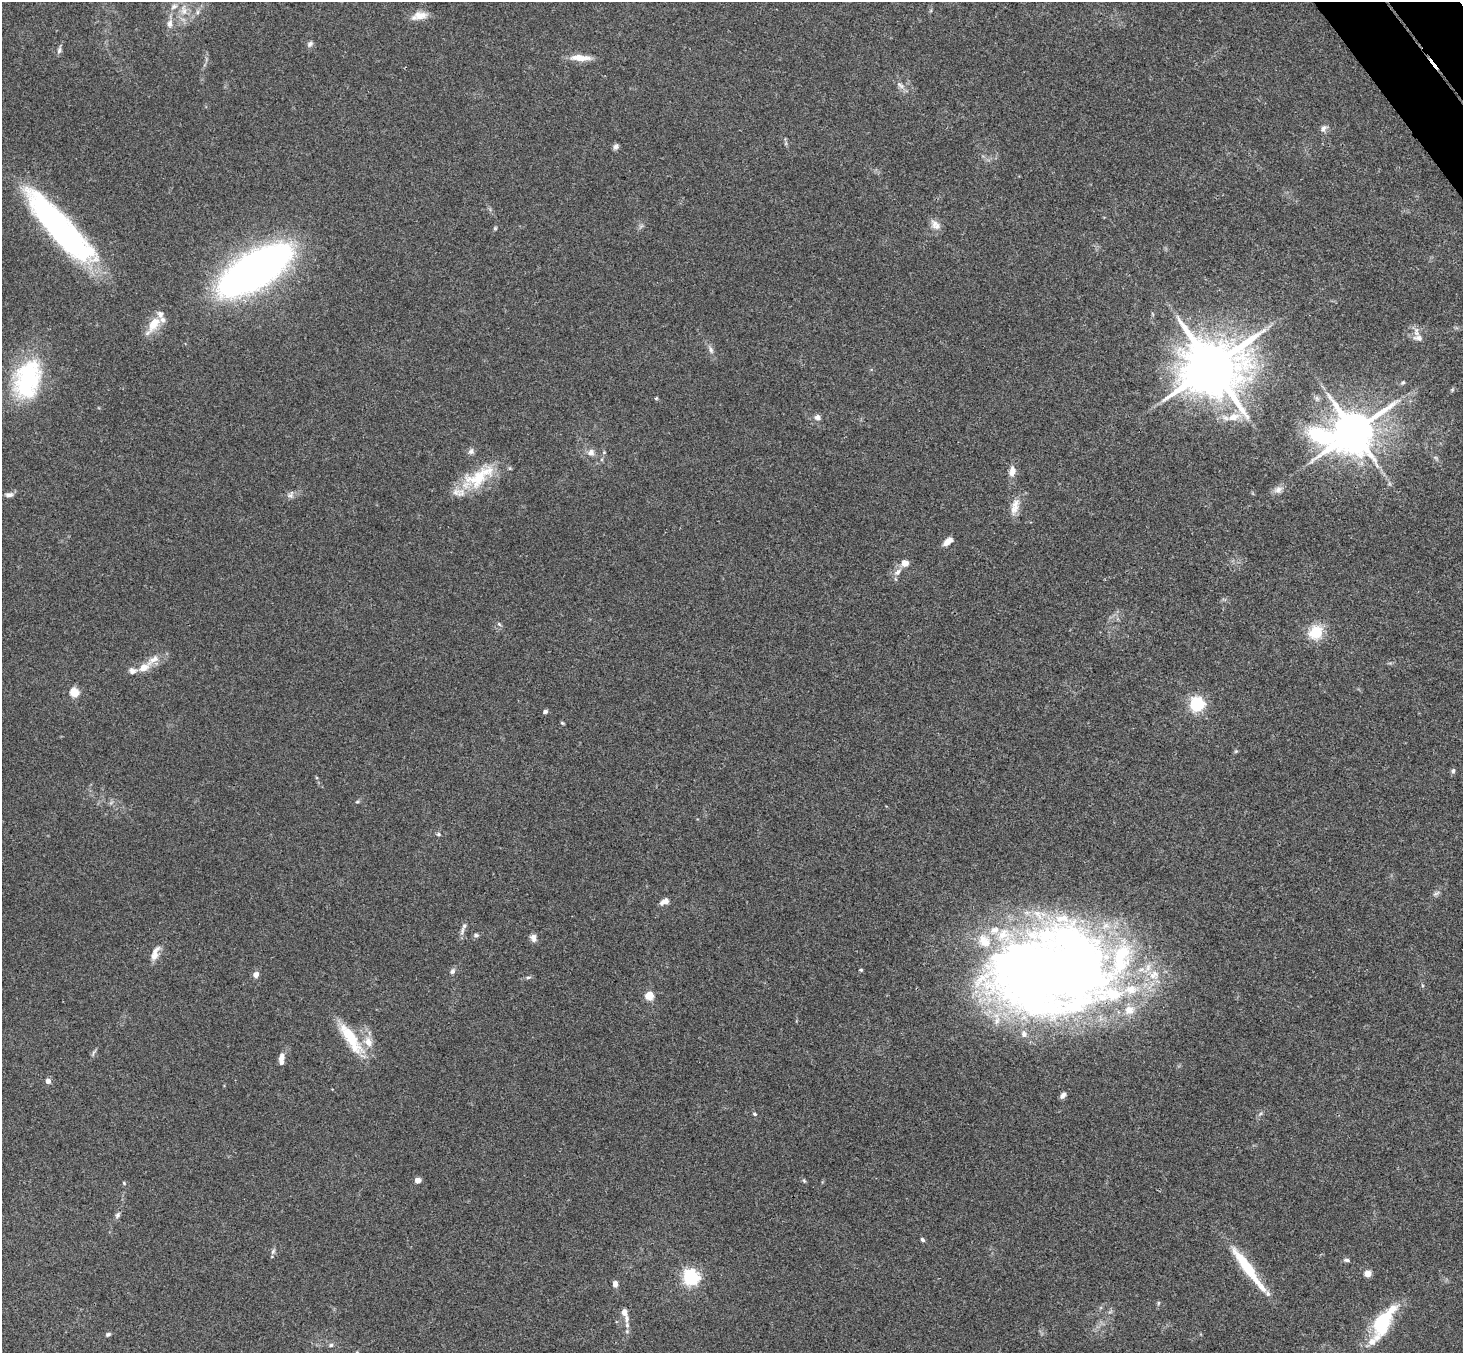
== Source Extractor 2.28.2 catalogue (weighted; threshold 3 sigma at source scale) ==
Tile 10 of 4 x 4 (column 2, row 3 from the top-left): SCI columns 1515-2975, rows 1682-3032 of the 5946 x 5927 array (HDU 1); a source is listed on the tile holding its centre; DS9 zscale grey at full resolution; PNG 1465 x 1355 px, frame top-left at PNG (2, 2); no overlay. Shown black and unused: <1% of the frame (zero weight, under 3 of 4 exposures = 6% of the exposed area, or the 3 px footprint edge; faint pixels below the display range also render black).
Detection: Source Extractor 2.28.2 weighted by HDU 2 'WHT'; one run over the whole footprint, this tile lists its part. Background 0.208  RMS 0.0083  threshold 0.0373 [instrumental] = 3 sigma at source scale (4.5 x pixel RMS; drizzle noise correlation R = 1.50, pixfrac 1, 0.05/0.05 arcsec/px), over >= 5 px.
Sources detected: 101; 1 inside a brighter object's white glare — not listed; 17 inside a brighter listed object's ellipse — not listed separately; the other 83 listed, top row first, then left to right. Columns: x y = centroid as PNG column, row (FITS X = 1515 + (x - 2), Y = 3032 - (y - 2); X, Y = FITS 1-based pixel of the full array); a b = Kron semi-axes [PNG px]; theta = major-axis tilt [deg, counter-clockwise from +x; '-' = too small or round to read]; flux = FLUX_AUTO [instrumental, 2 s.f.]
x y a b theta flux
174 6 11 7 26 4.7
184 10 18 9 -87 10
197 12 7 4 89 1.7
419 16 22 10 12 9.4
170 24 11 7 89 4.7
310 44 8 6 33 2.4
59 50 10 6 81 2.3
580 58 26 7 -2 11
900 85 14 6 -37 3.8
1323 128 11 7 57 3.3
616 147 8 6 47 2.5
934 224 13 10 90 6.1
495 228 5 4 - 1
61 229 88 21 -47 240
255 270 48 20 32 670
153 324 22 9 59 17
1418 338 14 11 -10 5.9
711 350 11 6 -65 3.4
1212 366 18 15 22 6400
27 379 49 31 74 87
1403 383 6 4 34 1.3
1452 390 6 4 46 1.2
817 417 8 7 - 3.1
1233 417 15 9 14 11
1354 431 17 12 14 3300
471 451 9 7 48 2.8
591 452 10 9 - 4.8
1435 457 7 4 -19 1.4
1012 471 14 8 80 6.6
479 477 48 20 32 40
1278 490 12 9 29 5
9 495 10 6 4 3.1
291 495 11 8 59 3.4
1015 507 25 10 76 9.4
948 541 13 7 38 5.5
905 563 5 4 - 14
897 572 12 7 42 4.6
499 624 6 4 -45 1.4
1316 632 20 17 52 21
144 667 20 10 33 11
74 693 5 5 - 43
1197 704 6 6 - 200
545 711 5 4 - 2.2
562 723 5 4 - 0.99
1236 751 6 4 43 1
1453 771 7 5 79 1.8
357 802 6 4 2 1
438 834 6 5 - 1.4
1436 893 11 5 30 2.3
665 902 10 6 23 5.5
464 926 10 6 55 3
476 935 6 5 - 2.1
533 938 10 8 -64 3.9
155 953 21 8 69 7.4
861 970 4 3 - 0.96
452 971 8 6 65 2.4
1054 971 132 76 2 1000
256 975 6 6 - 4.9
528 977 8 4 8 1.5
649 995 7 7 - 14
350 1037 48 14 -53 33
94 1053 11 4 67 1.8
281 1059 14 6 84 6.3
48 1081 4 4 - 6.5
1063 1095 9 6 56 3.5
754 1114 6 4 -41 1.2
418 1180 5 4 - 7.3
804 1181 6 5 - 1.2
124 1183 5 4 - 0.95
117 1215 9 6 66 2.4
922 1239 6 4 -46 1.6
273 1251 9 5 65 1.9
1346 1260 8 5 -7 1.8
1247 1267 59 10 -54 41
1367 1273 5 4 - 18
691 1277 6 6 - 270
615 1284 6 5 - 4.2
1158 1303 5 4 - 1.2
624 1312 8 6 -82 5.4
1382 1322 32 17 66 49
108 1334 6 4 19 1.7
331 1345 7 5 11 1.8
357 1352 5 4 - 0.9
Overlapping masked pixels (flux is a lower limit): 2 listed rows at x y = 61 229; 1054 971
Isophote crosses this tile's border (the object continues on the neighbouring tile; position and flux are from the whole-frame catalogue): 1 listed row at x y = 357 1352